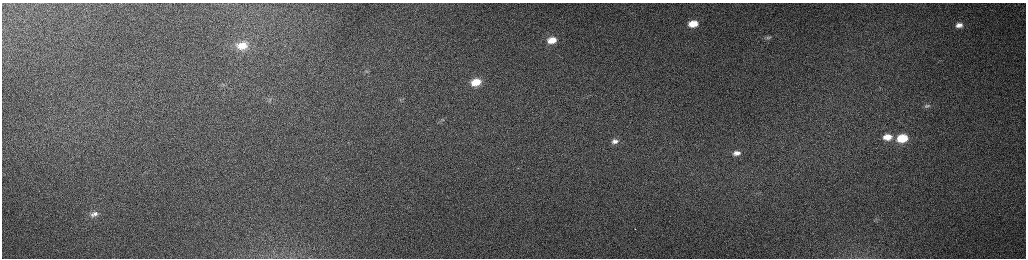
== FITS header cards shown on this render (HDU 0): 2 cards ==
NAXIS1  =                 2048 /fastest changing axis
NAXIS2  =                  512 /next to fastest changing axis

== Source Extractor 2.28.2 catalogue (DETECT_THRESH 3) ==
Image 2048 x 512 px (HDU 0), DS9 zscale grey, zoomed out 1/2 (1 PNG px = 2 x 2 image px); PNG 1028 x 260 px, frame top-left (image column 1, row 511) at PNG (2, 3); no overlay
Background 162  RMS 1.5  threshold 4.51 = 3 sigma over >= 5 px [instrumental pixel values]
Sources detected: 20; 2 cannot appear on this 1/2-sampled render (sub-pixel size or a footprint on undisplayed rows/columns) and are not listed; the other 18 listed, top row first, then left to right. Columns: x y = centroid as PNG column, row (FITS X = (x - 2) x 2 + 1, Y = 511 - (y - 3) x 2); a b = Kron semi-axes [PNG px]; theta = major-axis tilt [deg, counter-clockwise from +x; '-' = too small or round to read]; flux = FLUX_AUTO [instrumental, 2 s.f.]
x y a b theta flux
693 24 7 5 13 4800
959 25 9 6 11 2100
769 37 6 4 32 560
552 40 11 7 11 4800
242 45 17 12 9 8200
367 71 6 5 - 650
476 82 8 6 14 5800
223 85 7 3 46 530
270 99 6 3 23 470
402 99 3 3 - 340
927 106 7 5 17 680
443 120 4 3 - 290
887 137 11 7 5 4300
902 138 9 6 8 12000
615 141 11 7 10 2300
736 153 12 8 9 2900
94 214 13 7 21 2000
877 219 3 2 - 200
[2 sub-pixel or undisplayed-footprint detections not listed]